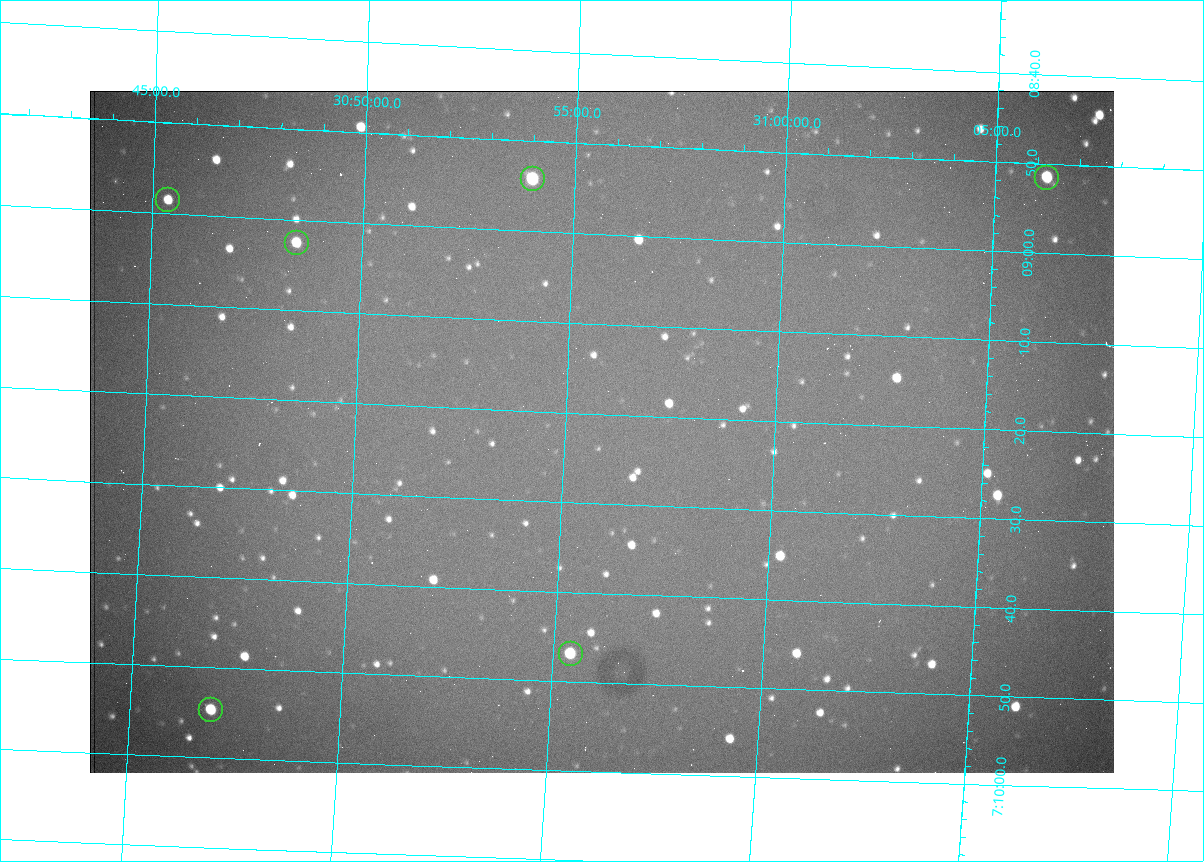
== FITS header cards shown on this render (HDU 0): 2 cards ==
NAXIS1  =                 1024 /fastest changing axis
NAXIS2  =                  682 /next to fastest changing axis

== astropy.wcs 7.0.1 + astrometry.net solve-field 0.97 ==
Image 1024 x 682 px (HDU 0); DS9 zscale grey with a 90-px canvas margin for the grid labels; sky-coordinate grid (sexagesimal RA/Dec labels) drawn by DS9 from the SOLVED WCS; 6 Tycho-2 reference stars matched to detected sources circled (green)
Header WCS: RA---TAN/DEC--TAN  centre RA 07:09:22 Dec +30:56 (107.34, +30.93 deg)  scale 1.44 arcsec/px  FOV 24.5' x 16.3'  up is -93 deg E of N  parity flipped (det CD > 0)
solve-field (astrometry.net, Tycho-2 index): VERIFIED the header's WCS against the Tycho-2 star catalogue (6 matches, 0 conflicts) and refined it, rather than solving blind
Solved WCS: RA---TAN-SIP/DEC--TAN-SIP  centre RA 07:09:22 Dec +30:56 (107.34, +30.93 deg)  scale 1.43 arcsec/px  FOV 24.4' x 16.3'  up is -93 deg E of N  parity flipped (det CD > 0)
The solver's refit moves the header's centre by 3.2 arcsec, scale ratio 0.996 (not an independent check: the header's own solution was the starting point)
Tycho-2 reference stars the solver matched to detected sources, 6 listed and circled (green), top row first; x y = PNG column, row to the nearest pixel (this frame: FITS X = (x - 90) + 1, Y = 682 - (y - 91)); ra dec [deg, ICRS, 3 dp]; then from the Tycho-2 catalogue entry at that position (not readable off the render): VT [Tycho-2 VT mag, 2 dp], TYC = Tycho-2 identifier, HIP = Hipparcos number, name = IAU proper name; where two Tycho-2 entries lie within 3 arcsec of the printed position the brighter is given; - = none
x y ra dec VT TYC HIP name
1047 178 107.215 +31.104 11.64 2438-821-1 - -
533 179 107.226 +30.900 10.76 2438-883-1 - -
168 200 107.244 +30.756 12.13 2438-718-1 - -
297 243 107.261 +30.807 12.26 2438-856-1 - -
571 654 107.445 +30.924 11.38 2438-1056-1 - -
211 710 107.478 +30.782 11.68 2438-545-1 - -